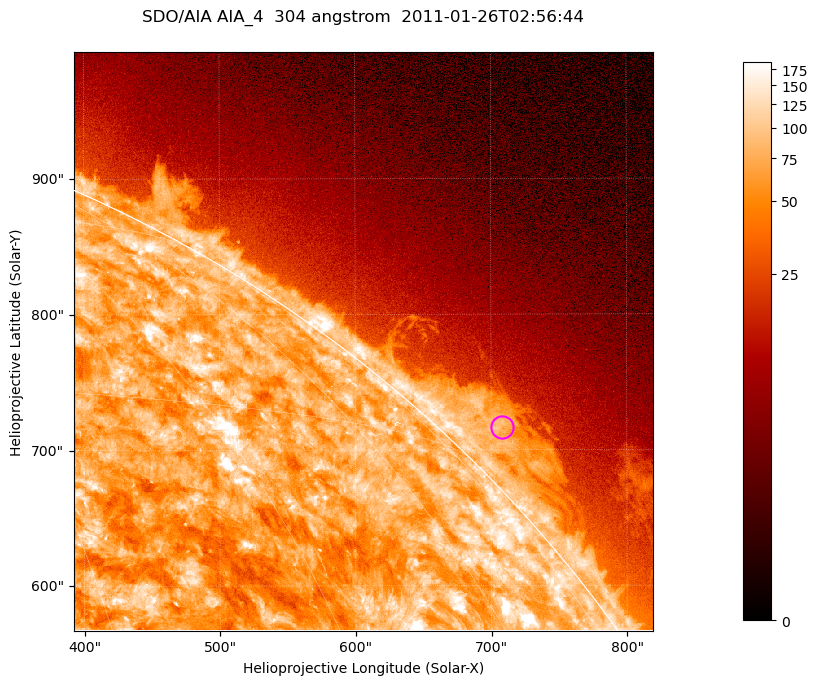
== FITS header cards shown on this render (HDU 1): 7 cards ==
TELESCOP= 'SDO/AIA '           / For AIA: SDO/AIA
INSTRUME= 'AIA_4   '           / For AIA: AIA_ATA1, AIA_ATA2, AIA_ATA3 or AIA_AT
WAVELNTH=                  304 / [angstrom] Wavelength
WAVEUNIT= 'angstrom'           / Wavelength unit: angstrom
DATE-OBS= '2011-01-26T02:56:44.125' / [ISO] Date when observation started; ISO 8
CTYPE1  = 'HPLN-TAN'           / CTYPE1; Typically HPLN
CTYPE2  = 'HPLT-TAN'           / CTYPE2; Typically HPLT

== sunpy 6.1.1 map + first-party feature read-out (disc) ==
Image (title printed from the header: SDO/AIA AIA_4  304 angstrom  2011-01-26T02:56:44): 711 x 711 px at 0.6 arcsec/px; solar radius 975 arcsec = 1624 px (partial field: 2.6% of the solar disc is inside the frame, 42% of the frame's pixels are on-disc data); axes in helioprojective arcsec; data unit not stated in the header (colour bar unlabelled)
Orientation: roll -0.132 deg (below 1 deg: not rotated)
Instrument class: DISC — disc imager (sunpy class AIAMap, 304 A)
Bright regions (active regions / flare kernels): reference = the on-disc median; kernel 7 px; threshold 5 sigma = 122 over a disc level ~73.3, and >= 1.15x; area >= 505 px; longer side >= 9 px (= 5.4 arcsec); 0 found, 0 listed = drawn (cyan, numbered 1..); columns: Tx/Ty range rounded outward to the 2 arcsec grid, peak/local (2 s.f.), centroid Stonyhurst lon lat
Off-limb structures (1.02-1.3 R_sun): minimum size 252 px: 3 found; the strongest spans PA ~310..320 deg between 1.02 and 1.06 R_sun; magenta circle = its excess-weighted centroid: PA ~315 deg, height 1.03 R_sun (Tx ~708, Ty ~718 arcsec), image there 3.4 x the reference